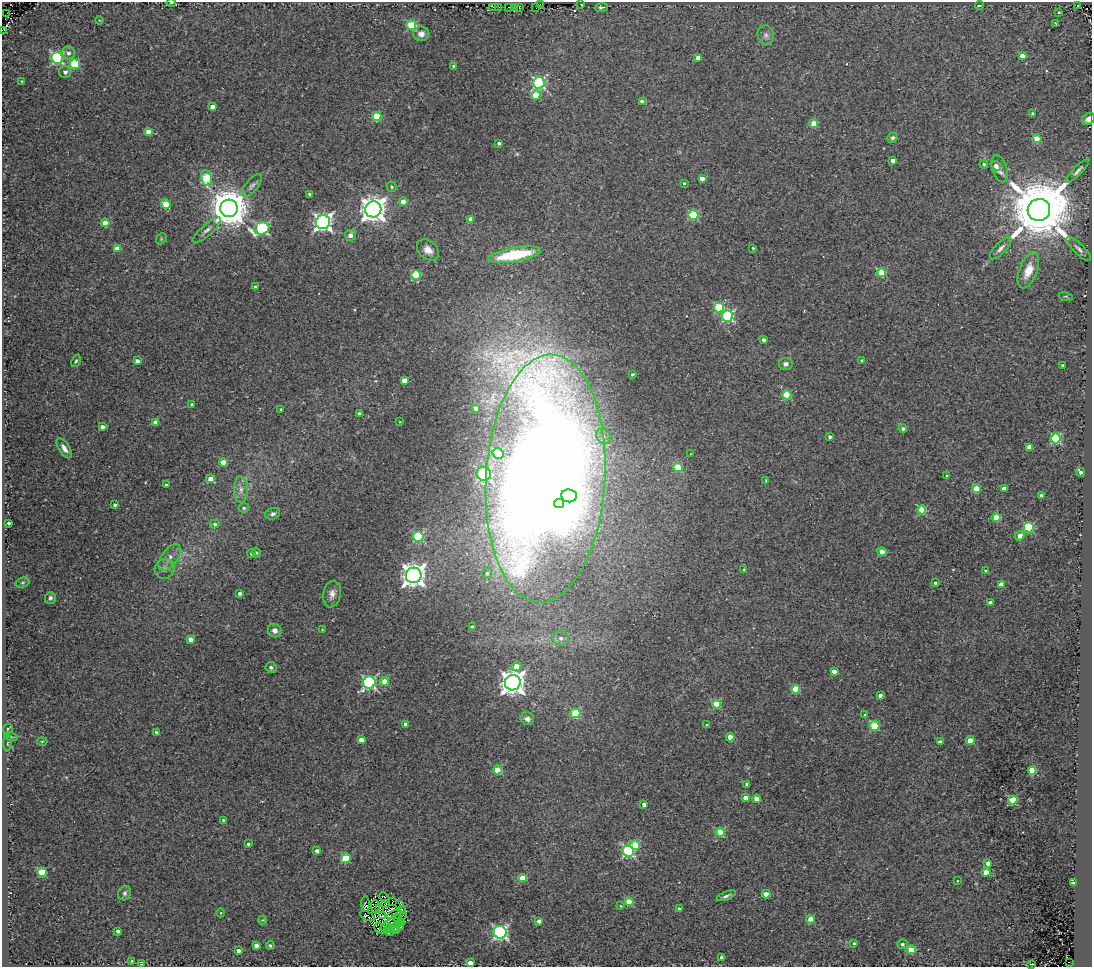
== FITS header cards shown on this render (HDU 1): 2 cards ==
NAXIS1  =                 1090
NAXIS2  =                  965

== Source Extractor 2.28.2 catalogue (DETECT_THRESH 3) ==
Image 1090 x 965 px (HDU 1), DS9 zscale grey, 1 PNG px = 1 image px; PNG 1094 x 969 px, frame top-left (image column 1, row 965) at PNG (2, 2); each listed source drawn as its Kron ellipse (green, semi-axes under 4 px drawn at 4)
Background -0.0146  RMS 0.016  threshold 0.0489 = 3 sigma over >= 5 px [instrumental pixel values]
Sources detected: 244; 8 with non-positive FLUX_AUTO (blend fragments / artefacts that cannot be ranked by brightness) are neither listed nor drawn; the other 236 listed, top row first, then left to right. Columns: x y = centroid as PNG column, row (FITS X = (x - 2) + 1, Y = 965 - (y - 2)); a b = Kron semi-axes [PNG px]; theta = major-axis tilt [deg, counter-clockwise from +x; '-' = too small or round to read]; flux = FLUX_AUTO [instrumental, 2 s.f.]
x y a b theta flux
171 3 4 3 - 1.2
540 4 2 2 - 3.7
580 4 3 2 - 1.1
979 5 4 2 - 1.1
1078 5 3 3 - 6.6
493 7 3 2 - 1.6
499 7 2 2 - 1.8
509 7 3 2 - 2.1
515 7 3 2 - 1.2
519 7 3 2 - 10
602 7 6 3 6 2.5
536 8 3 2 - 3
1059 12 3 2 - 1.1
7 13 3 2 - 1.6
99 20 4 3 - 0.88
1055 23 3 2 - 0.57
411 25 5 4 - 60
2 30 2 2 - 160
421 34 8 7 - 6.2
766 35 10 8 -76 4.8
68 53 6 6 - 4.4
1022 56 4 4 - 9.9
698 57 4 4 - 6.1
57 58 6 5 - 150
75 64 5 5 - 59
454 66 3 3 - 1.9
65 72 6 6 - 4.4
21 81 3 2 - 0.76
539 83 6 6 - 170
536 95 5 4 - 30
642 102 4 4 - 6.4
212 106 4 4 - 8.6
1032 114 3 3 - 1.8
377 116 5 4 - 46
1088 119 7 5 42 4.7
814 124 4 4 - 24
148 132 4 4 - 12
893 138 5 5 - 2.6
1037 139 4 4 - 23
499 143 3 3 - 2.5
893 160 4 4 - 6.7
984 164 4 4 - 2.2
996 166 5 4 - 5.9
999 168 14 7 -73 7.1
1078 171 16 4 46 4
206 178 8 5 -81 50
702 179 4 4 - 8
684 183 3 3 - 1.5
252 186 14 6 50 4.4
392 187 5 5 - 2.1
310 194 3 3 - 2
403 202 4 4 - 11
166 204 5 4 - 30
229 208 8 8 - 3500
373 209 8 8 - 1100
1039 210 11 11 - 13000
693 215 5 5 - 68
471 219 4 4 - 6.8
323 222 7 7 - 480
105 223 4 4 - 19
262 228 8 6 15 140
207 230 18 5 41 5.4
350 235 5 5 - 6.5
161 239 6 4 49 1.7
117 248 4 4 - 14
753 248 3 3 - 1.1
1001 248 14 5 46 4.8
1079 249 16 5 -45 4.7
428 250 12 9 -41 8.3
515 255 26 7 10 80
1028 270 19 9 69 18
881 272 4 4 - 44
416 275 5 4 - 52
255 287 3 3 - 2
1066 296 7 3 -13 1.1
719 308 5 5 - 63
728 316 5 5 - 140
763 340 4 3 - 3.3
76 361 6 4 68 1.8
137 361 4 4 - 5.1
862 361 4 4 - 2.2
786 364 7 6 - 4
1063 365 3 3 - 1.6
632 375 3 3 - 1.5
404 380 4 4 - 12
787 395 4 4 - 45
192 404 4 3 - 2.1
476 408 4 4 - 5.6
281 409 3 2 - 1
359 413 4 3 - 2.1
155 422 4 4 - 9.1
400 422 4 2 - 0.71
102 427 4 4 - 5.4
903 429 4 4 - 2.3
603 436 8 7 - 5.2
830 437 3 3 - 2.9
1056 438 5 5 - 100
1029 447 4 4 - 15
64 448 11 5 -56 6.6
498 453 5 5 - 60
691 454 3 2 - 0.62
223 462 4 4 - 17
678 467 5 4 - 35
1080 472 4 4 - 4.5
484 474 7 6 - 130
947 476 3 3 - 1.8
211 479 4 4 - 16
545 479 124 59 87 3900
766 480 3 3 - 1.2
166 484 3 2 - 1.1
976 489 4 4 - 29
1004 489 4 4 - 7.7
241 490 13 7 -90 7.1
569 496 8 6 -7 120
1041 496 4 4 - 4.2
559 503 5 4 - 51
115 505 3 3 - 2.1
244 508 5 4 - 2.1
922 510 4 4 - 46
273 514 7 5 20 3.2
996 517 4 4 - 26
9 523 3 3 - 2.5
215 524 5 4 - 2.1
1029 527 5 5 - 91
1020 536 5 4 - 8.5
418 537 5 5 - 78
882 552 4 4 - 21
257 553 5 3 - 1.3
252 554 4 4 - 2.3
170 557 15 8 53 9
165 569 10 9 - 6.9
744 569 3 2 - 0.91
985 570 3 2 - 1.2
487 573 6 5 - 1.9
414 575 8 7 - 980
22 583 7 5 17 2
935 583 3 3 - 1.8
1001 584 4 4 - 12
240 593 3 3 - 3.4
332 594 13 8 79 7.2
50 598 6 5 - 3
990 603 4 3 - 5
472 627 4 3 - 4.2
322 629 3 2 - 0.58
275 631 7 6 - 5.6
561 638 8 7 - 5.3
190 639 4 4 - 8.1
516 666 5 4 - 12
271 667 6 5 - 2.4
834 671 4 4 - 8.6
385 681 4 4 - 17
369 682 6 6 - 200
513 683 8 7 - 1000
796 689 4 4 - 40
880 695 4 3 - 5.3
717 704 4 4 - 44
575 713 5 5 - 59
865 715 4 3 - 1.2
527 719 7 6 - 4.6
405 724 4 3 - 5
707 725 3 3 - 1
874 726 5 5 - 59
8 729 5 3 - 1.3
157 732 4 3 - 2.7
11 737 7 4 -18 1.7
730 737 4 4 - 13
361 740 4 4 - 12
970 740 4 4 - 19
42 741 5 3 - 1
940 742 4 3 - 6.5
7 743 8 4 90 1.9
498 770 4 4 - 39
1032 770 4 4 - 33
747 784 4 3 - 5.1
745 798 4 4 - 11
756 799 4 4 - 10
1013 800 5 4 - 65
644 804 4 4 - 4.8
223 820 3 3 - 1.3
720 832 4 4 - 43
248 844 3 3 - 1.6
635 845 5 5 - 34
317 851 4 4 - 4.5
628 851 6 5 - 120
346 858 5 4 - 49
988 863 4 4 - 6.8
42 872 4 4 - 53
986 872 4 4 - 11
522 878 4 4 - 35
957 881 3 2 - 0.75
1073 883 4 3 - 1.3
125 893 7 6 - 2.9
766 894 4 4 - 13
726 896 10 3 21 2.9
384 897 6 4 -43 1.7
393 901 2 2 - 2
629 902 4 4 - 34
366 904 8 4 -89 5.7
385 904 3 2 - 1.2
399 905 3 2 - 2.3
621 906 3 3 - 0.98
375 907 7 3 -89 2.4
379 908 3 2 - 1.8
402 909 3 2 - 1.9
679 909 4 4 - 2.1
221 913 4 3 - 0.9
395 914 8 2 17 3.2
367 916 8 3 -27 4.1
383 916 3 2 - 2.4
397 918 4 3 - 3.2
811 919 4 4 - 18
263 920 4 4 - 1.1
394 921 15 4 31 7
539 921 4 4 - 5.4
402 922 3 2 - 0.68
401 926 4 2 - 2.7
385 927 5 2 - 0.81
395 927 4 3 - 0.57
380 929 7 5 -26 0.97
389 929 5 2 - 0.084
118 931 4 3 - 3.5
396 931 3 3 - 2.3
500 932 6 6 - 240
390 933 3 2 - 0.83
854 943 4 3 - 1.6
902 944 5 5 - 2.8
270 945 4 4 - 2
256 946 4 4 - 6.8
911 950 4 4 - 38
238 951 3 3 - 4.4
722 958 4 4 - 5.8
132 961 4 3 - 1.7
1069 962 2 2 - 2.3
470 963 4 4 - 17
141 964 4 3 - 1.4
1031 964 3 2 - 1.3
At the frame edge (FLAGS 8, measured only in part): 4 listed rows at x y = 171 3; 2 30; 1088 119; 470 963
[8 non-positive-flux detections neither listed nor drawn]